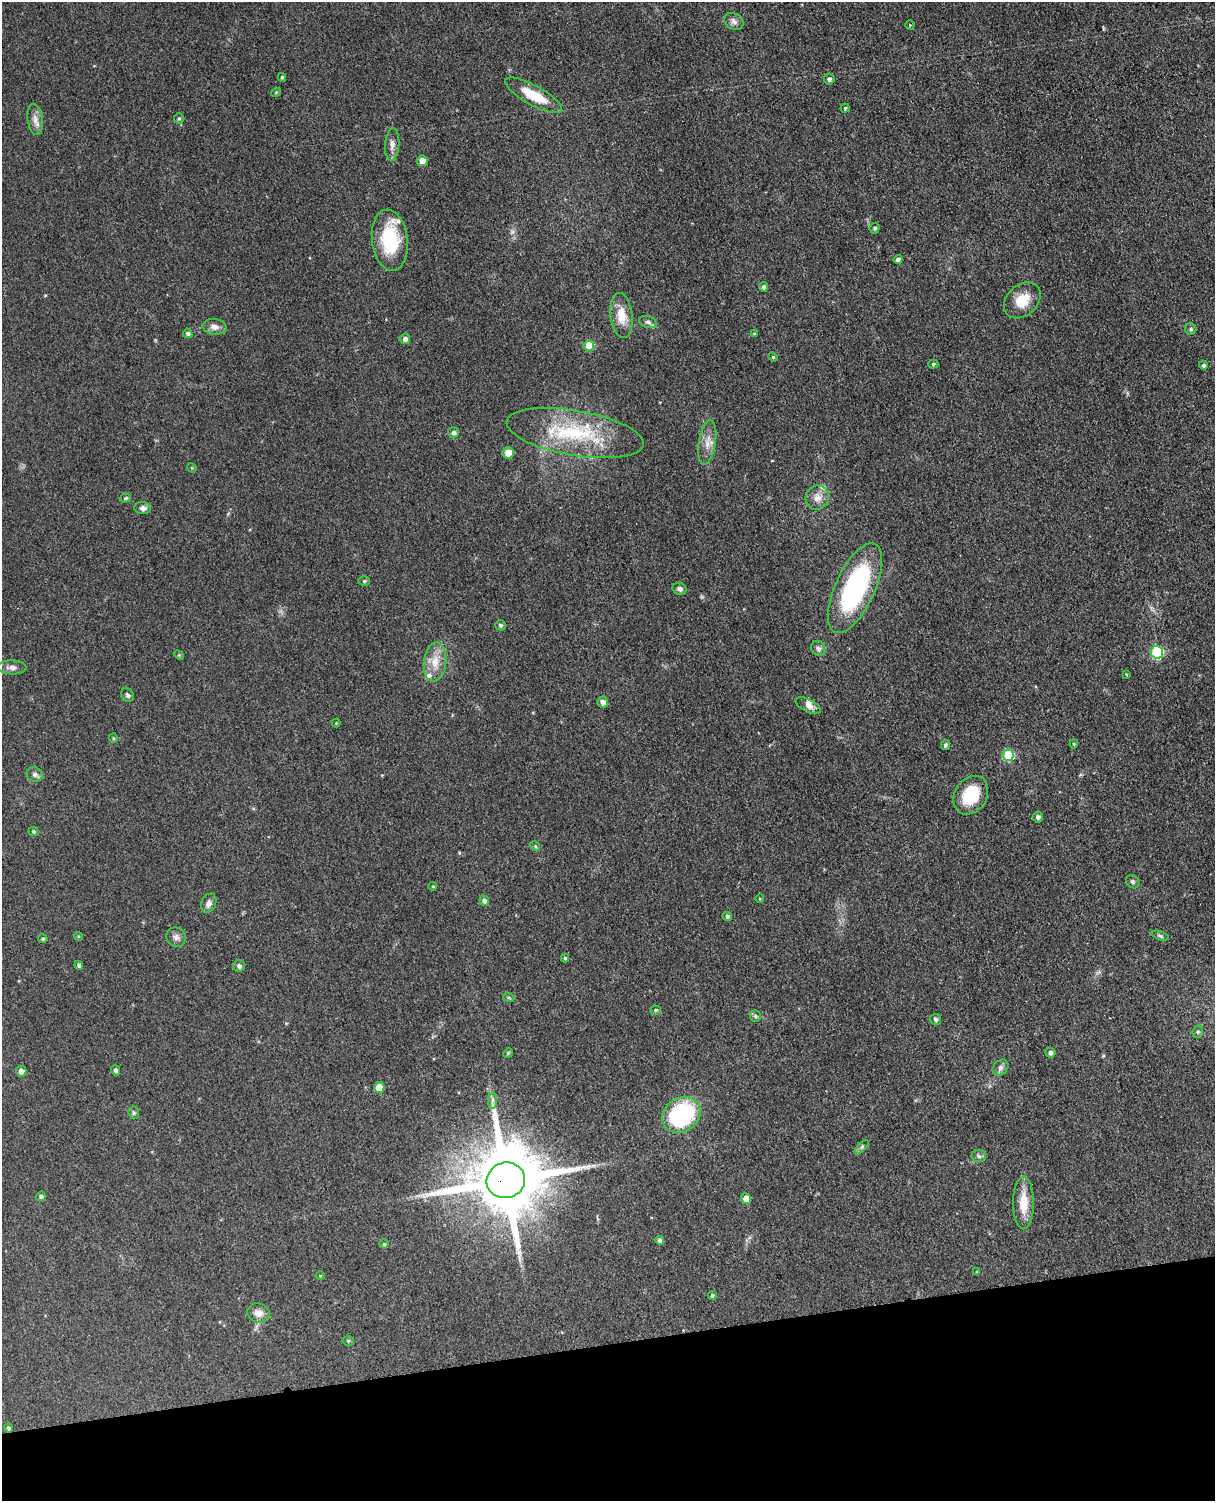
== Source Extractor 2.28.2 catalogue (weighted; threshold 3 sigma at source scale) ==
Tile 10 of 4 x 3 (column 2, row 3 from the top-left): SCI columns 1272-2484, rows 149-1647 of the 4967 x 4906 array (HDU 1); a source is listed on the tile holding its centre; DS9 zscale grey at full resolution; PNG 1217 x 1503 px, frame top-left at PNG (2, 2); each listed source drawn as its Kron ellipse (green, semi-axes under 4 px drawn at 4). Shown black and unused: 10% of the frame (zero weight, under 3 of 4 exposures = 5% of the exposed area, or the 3 px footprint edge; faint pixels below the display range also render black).
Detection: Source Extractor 2.28.2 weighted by HDU 2 'WHT'; one run over the whole footprint, this tile lists its part. Background 0.0701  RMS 0.0075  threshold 0.0339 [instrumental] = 3 sigma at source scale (4.5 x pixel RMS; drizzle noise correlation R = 1.50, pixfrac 1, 0.05/0.05 arcsec/px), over >= 5 px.
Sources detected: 104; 5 inside a brighter listed object's ellipse — not listed separately; the other 99 listed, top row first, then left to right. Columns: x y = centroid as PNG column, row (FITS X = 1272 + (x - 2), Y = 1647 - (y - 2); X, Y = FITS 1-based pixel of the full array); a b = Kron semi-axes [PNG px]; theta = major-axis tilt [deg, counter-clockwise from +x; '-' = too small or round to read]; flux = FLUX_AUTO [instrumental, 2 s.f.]
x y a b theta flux
734 22 10 8 -31 3.4
910 25 4 4 - 0.8
282 77 4 3 - 1.1
829 79 5 5 - 2.2
276 92 5 4 - 0.72
533 95 32 10 -29 22
845 108 4 4 - 0.97
179 119 5 5 - 1.1
35 120 16 7 -81 5.3
392 144 16 7 85 4.3
422 161 5 5 - 6.8
875 228 5 5 - 1.6
390 240 31 18 -83 42
898 259 4 4 - 2.3
763 287 5 4 - 2.1
1022 300 21 15 43 16
621 316 23 11 -83 13
648 322 9 5 -20 2.2
214 327 12 8 -7 4.3
1191 329 6 5 - 1.9
188 333 5 4 - 1.8
754 334 4 3 - 0.82
405 339 5 5 - 3.2
589 346 5 5 - 22
773 357 5 4 - 0.86
933 364 5 4 - 1
1203 365 4 4 - 1.5
453 432 5 5 - 2.5
575 433 69 22 -10 64
707 442 22 8 81 8.1
508 453 6 5 - 10
192 468 5 4 - 0.73
126 498 5 4 - 1.1
817 498 12 11 - 6.9
143 508 8 6 -6 2.8
364 581 6 5 - 1.2
855 588 48 19 66 120
679 589 7 6 - 2.5
501 625 5 5 - 1.5
818 648 8 7 - 2.4
1157 652 6 6 - 76
179 655 5 4 - 0.81
435 662 19 11 84 12
12 667 14 7 -2 4
1126 674 3 3 - 0.65
127 695 7 6 - 1.9
603 702 5 5 - 3.9
808 706 13 6 -26 4
336 723 4 4 - 0.68
113 738 4 4 - 0.85
1074 744 4 4 - 0.88
945 745 5 4 - 1.9
1008 755 5 5 - 41
35 774 8 7 - 2.6
971 795 20 16 57 28
1038 817 5 5 - 2.2
33 831 5 5 - 1.1
535 846 5 4 - 1
1133 882 7 6 - 1.5
433 886 4 3 - 0.83
760 899 4 3 - 0.66
484 901 5 5 - 2.9
209 903 10 7 67 3.5
727 916 4 4 - 1.5
78 936 4 3 - 0.69
1160 936 9 4 -19 1.5
176 937 10 9 - 3.4
43 939 4 4 - 1.2
565 958 4 4 - 1
79 965 4 4 - 2
239 966 6 6 - 2.3
509 998 5 3 - 1
656 1010 5 4 - 1.1
755 1016 6 5 - 1.4
935 1019 5 5 - 1.7
1198 1032 6 5 - 1.4
508 1053 5 4 - 0.89
1050 1053 5 4 - 2.5
1001 1068 9 7 45 2.8
116 1070 5 4 - 1.6
21 1071 5 5 - 4.2
379 1088 5 5 - 17
492 1101 8 4 90 2.2
134 1113 6 5 - 1.4
681 1115 20 16 32 91
862 1147 9 3 45 1.4
979 1156 7 6 - 1.9
506 1180 19 17 15 8800
41 1196 5 4 - 2
746 1199 5 5 - 7.4
1023 1203 26 10 90 16
660 1240 4 4 - 2.3
384 1244 4 4 - 1.2
977 1272 4 3 - 0.77
320 1276 4 4 - 0.79
712 1295 4 4 - 1.4
259 1313 11 9 -16 6.1
348 1341 5 5 - 1.1
8 1428 4 4 - 1.8
Overlapping masked pixels (flux is a lower limit): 1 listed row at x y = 506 1180